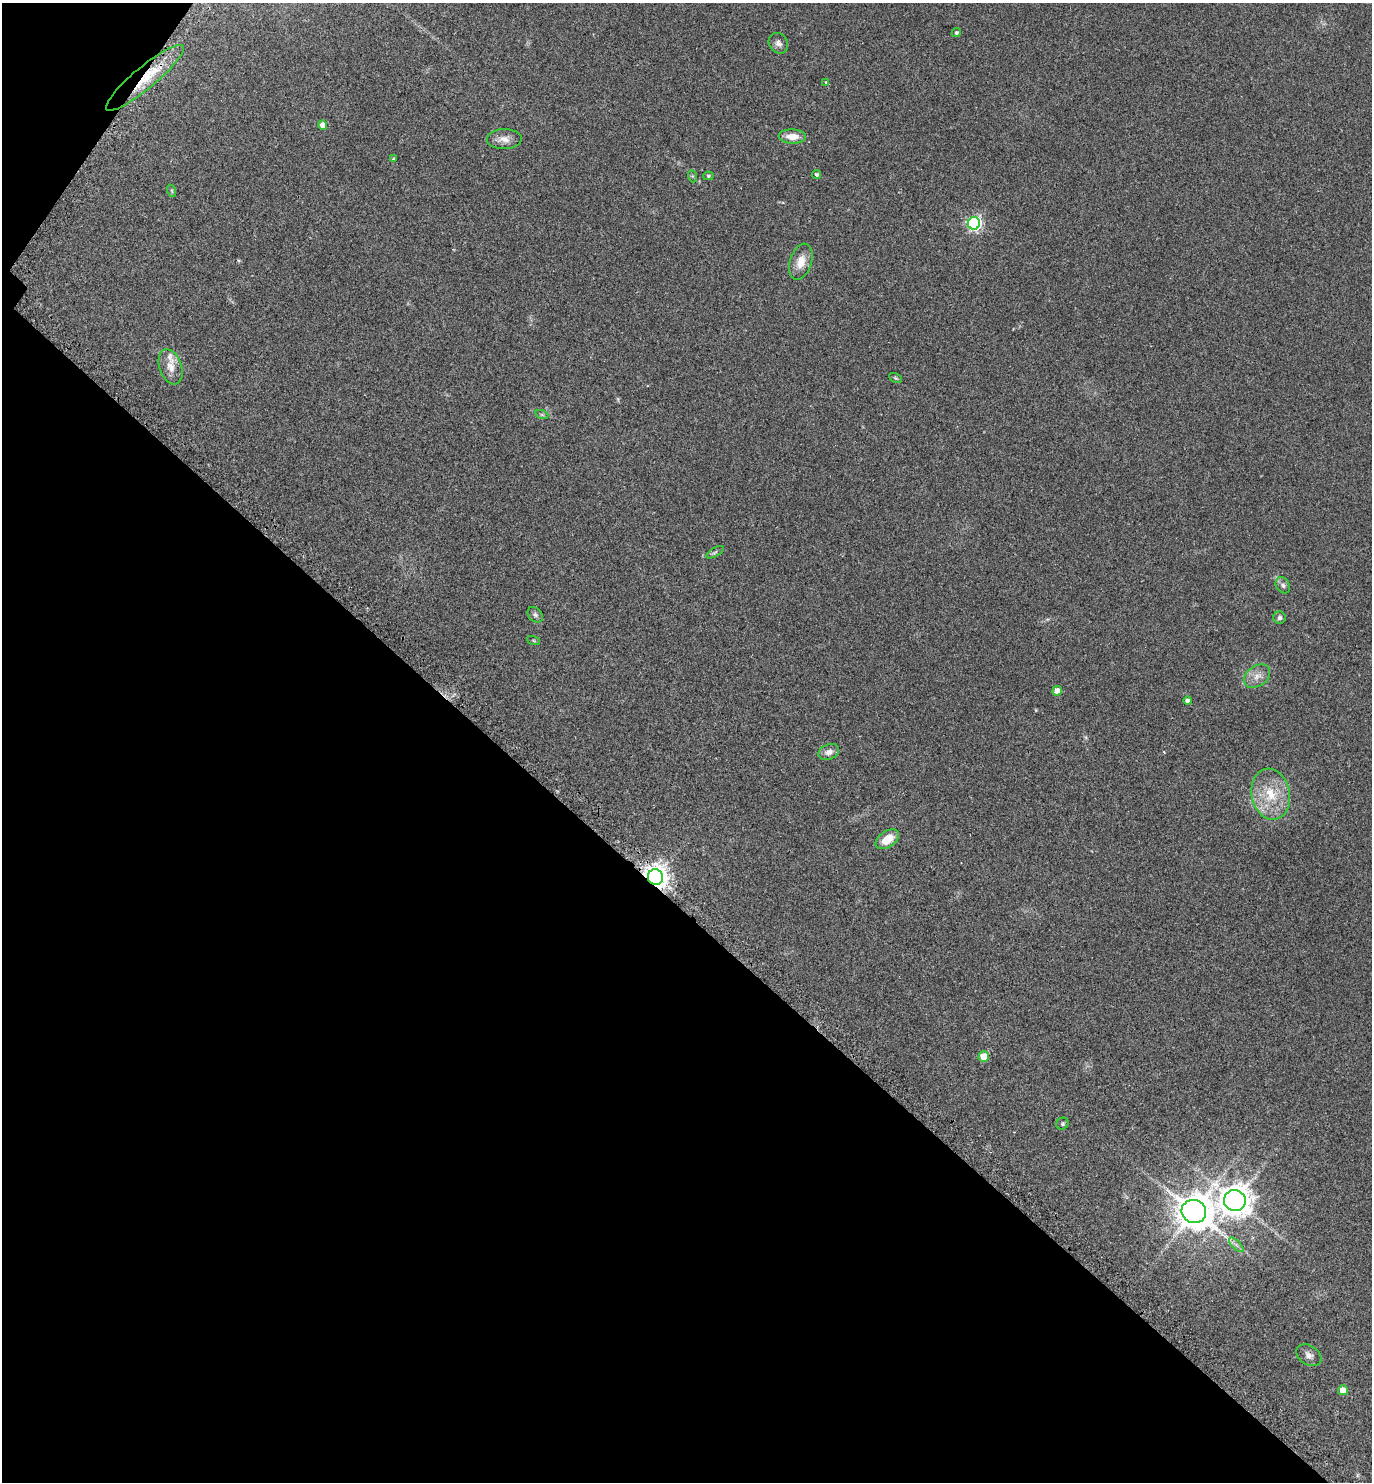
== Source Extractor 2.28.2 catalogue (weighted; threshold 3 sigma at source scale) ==
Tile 9 of 4 x 4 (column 1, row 3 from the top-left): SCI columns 325-1694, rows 1517-2996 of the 5992 x 5992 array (HDU 1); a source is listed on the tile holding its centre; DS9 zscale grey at full resolution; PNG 1374 x 1484 px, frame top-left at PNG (2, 3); each listed source drawn as its Kron ellipse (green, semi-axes under 4 px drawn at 4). Shown black and unused: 40% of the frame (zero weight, under 2 of 3 exposures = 3% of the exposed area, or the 3 px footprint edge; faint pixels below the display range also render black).
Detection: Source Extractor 2.28.2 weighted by HDU 2 'WHT'; one run over the whole footprint, this tile lists its part. Background 0.0701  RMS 0.0078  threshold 0.0349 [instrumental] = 3 sigma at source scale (4.5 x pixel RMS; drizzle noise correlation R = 1.50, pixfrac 1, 0.05/0.05 arcsec/px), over >= 5 px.
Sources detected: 37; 1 inside a brighter listed object's ellipse — not listed separately; the other 36 listed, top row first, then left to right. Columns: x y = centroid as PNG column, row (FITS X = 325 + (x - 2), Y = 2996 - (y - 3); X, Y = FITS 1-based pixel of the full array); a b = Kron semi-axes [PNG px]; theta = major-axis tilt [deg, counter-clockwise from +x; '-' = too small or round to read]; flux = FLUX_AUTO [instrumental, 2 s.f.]
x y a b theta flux
956 33 4 4 - 1.6
778 43 11 9 -55 3.3
145 78 49 11 40 26
826 82 4 3 - 1.1
323 125 4 4 - 7.6
792 136 13 7 -3 8.7
504 139 17 10 1 6.1
393 158 3 3 - 0.83
816 175 4 4 - 1.7
692 176 6 4 -71 0.92
708 176 5 4 - 1
172 191 6 4 -71 1
974 223 6 6 - 160
801 262 19 11 72 10
171 367 18 11 -71 8.2
895 378 7 4 -27 0.97
542 415 7 4 -19 1.1
715 552 10 4 30 1.6
1283 585 9 6 -59 2.2
535 615 9 6 -45 2
1280 618 6 6 - 2
533 640 7 3 -19 0.81
1257 676 14 10 35 6.1
1057 691 5 4 - 7.2
1188 701 4 4 - 2.9
829 752 11 7 21 4.2
1271 794 26 19 -79 25
887 839 13 8 34 12
655 877 8 7 - 640
984 1057 5 5 - 18
1062 1124 6 5 - 1.3
1235 1200 11 10 - 1100
1194 1212 12 11 - 1500
1236 1245 9 3 -45 2
1309 1355 14 9 -33 4
1343 1390 5 5 - 11
Overlapping masked pixels (flux is a lower limit): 2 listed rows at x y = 145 78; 655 877